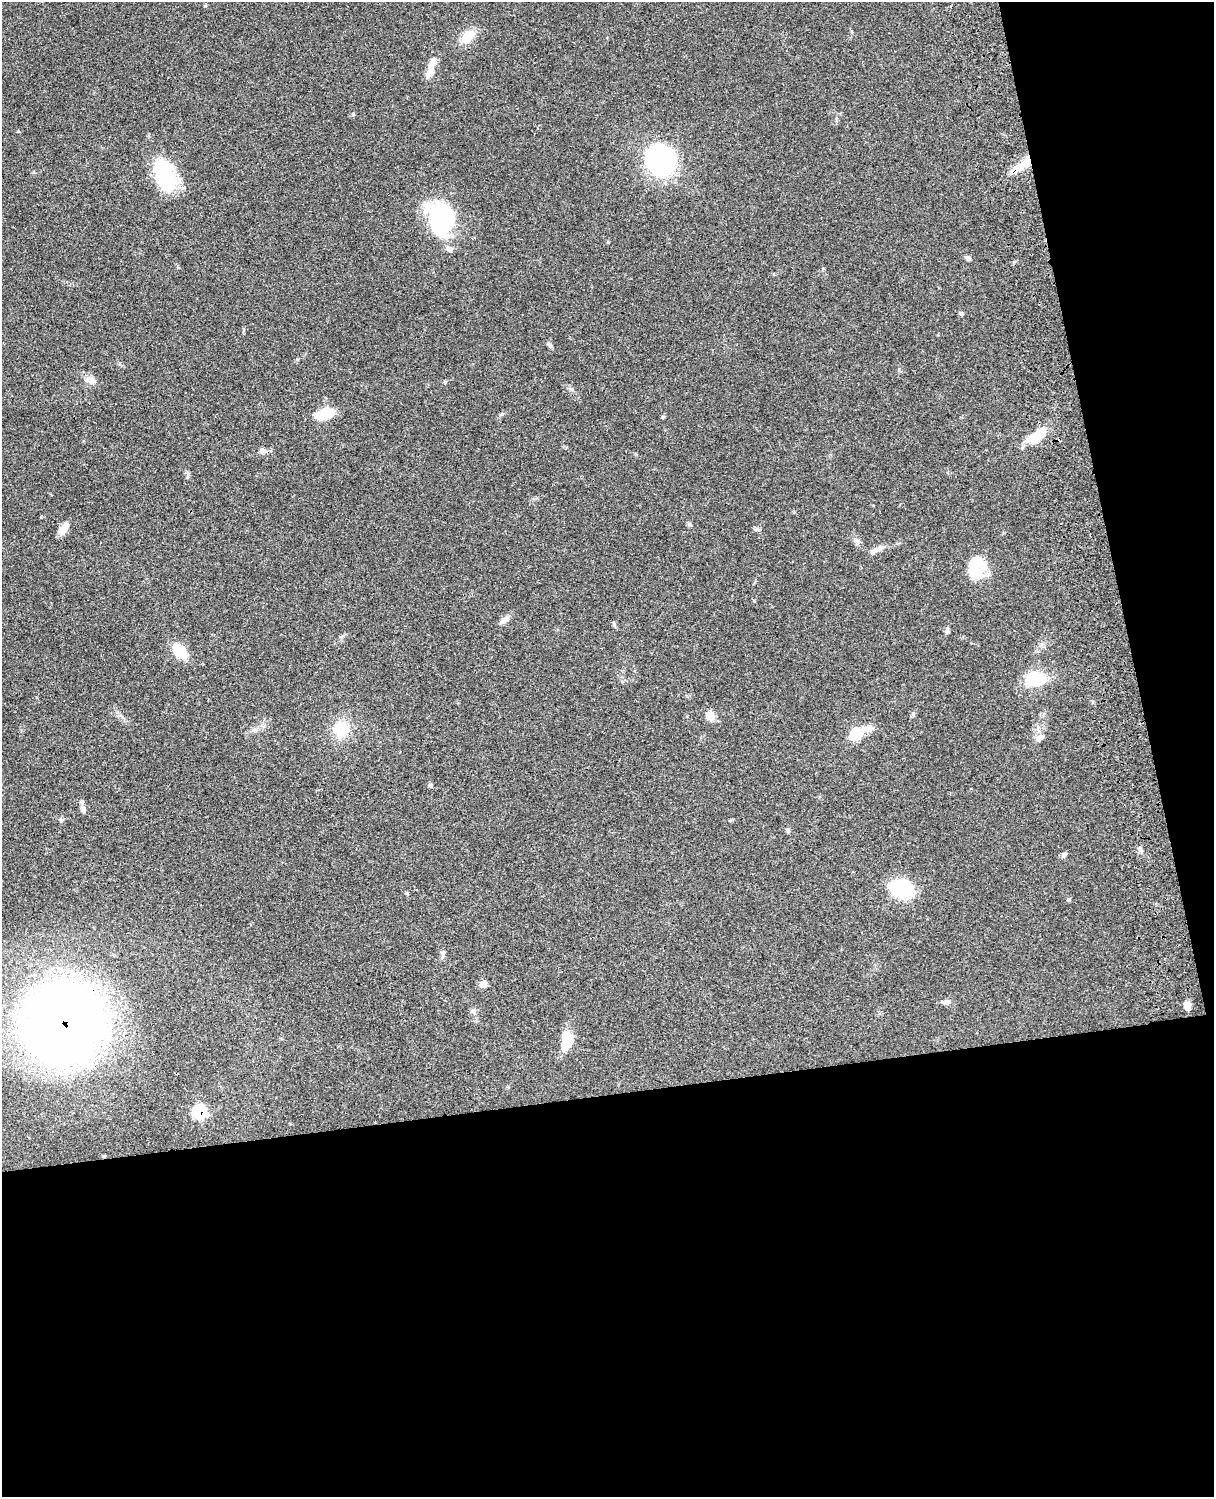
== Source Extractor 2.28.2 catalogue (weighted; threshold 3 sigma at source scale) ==
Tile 12 of 4 x 3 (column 4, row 3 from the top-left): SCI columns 3755-4966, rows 278-1772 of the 5083 x 4923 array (HDU 1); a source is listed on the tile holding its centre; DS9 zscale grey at full resolution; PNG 1216 x 1499 px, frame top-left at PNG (2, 2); no overlay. Shown black and unused: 33% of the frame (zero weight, under 3 of 4 exposures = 6% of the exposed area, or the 3 px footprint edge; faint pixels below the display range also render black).
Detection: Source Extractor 2.28.2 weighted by HDU 2 'WHT'; one run over the whole footprint, this tile lists its part. Background 0.0952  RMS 0.0063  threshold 0.0283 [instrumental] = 3 sigma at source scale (4.5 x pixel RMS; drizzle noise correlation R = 1.50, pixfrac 1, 0.05/0.05 arcsec/px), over >= 5 px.
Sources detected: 55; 4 inside a brighter object's white glare — not listed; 5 inside a brighter listed object's ellipse — not listed separately; the other 46 listed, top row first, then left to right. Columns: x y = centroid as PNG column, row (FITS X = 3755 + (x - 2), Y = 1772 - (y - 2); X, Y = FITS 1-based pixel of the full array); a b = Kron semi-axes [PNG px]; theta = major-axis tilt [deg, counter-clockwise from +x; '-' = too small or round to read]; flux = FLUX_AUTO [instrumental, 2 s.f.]
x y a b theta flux
467 36 16 11 41 11
430 71 18 8 66 6.1
353 114 4 4 - 0.6
660 160 22 20 -75 110
1024 164 29 9 40 12
164 175 33 23 -61 42
449 218 50 24 -78 34
968 258 6 5 - 1.7
961 313 6 4 1 0.85
548 343 6 5 - 1.1
90 380 15 9 -18 4.1
325 414 23 11 18 15
663 417 5 4 - 0.83
1036 436 30 12 35 14
263 450 10 7 -11 2.1
689 524 7 4 -44 0.96
63 529 15 7 56 6.4
757 529 7 5 44 1.2
877 549 25 5 27 3.7
974 567 31 15 -86 16
504 620 15 7 33 3
614 625 6 5 - 0.98
947 630 8 6 79 1.2
180 651 17 10 -47 16
1035 679 22 13 1 23
710 716 13 11 -49 4.9
341 729 17 15 83 18
855 734 15 12 65 13
1040 738 14 6 33 2.5
430 785 5 5 - 0.93
83 809 12 6 -75 2.4
61 820 6 5 - 1.1
788 830 7 5 -80 1.1
1140 850 10 3 -50 1.2
1064 855 7 5 46 1.2
901 888 22 17 -14 39
1068 900 5 3 - 0.74
443 954 10 5 82 1.6
483 984 6 6 - 5.7
946 1002 10 6 10 2.2
1187 1006 9 7 -72 4.3
473 1011 9 6 -9 1.7
62 1023 51 50 - 800
567 1040 19 10 87 18
199 1112 8 7 - 55
104 1156 4 4 - 0.57
Overlapping masked pixels (flux is a lower limit): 4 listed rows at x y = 1024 164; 62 1023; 199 1112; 104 1156
Unlisted compact peaks at least as high as the median listed source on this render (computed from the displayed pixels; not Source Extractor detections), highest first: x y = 502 414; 445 382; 754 601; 187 477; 407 893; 913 714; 571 389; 608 242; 18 131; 836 118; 823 268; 899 369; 255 729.